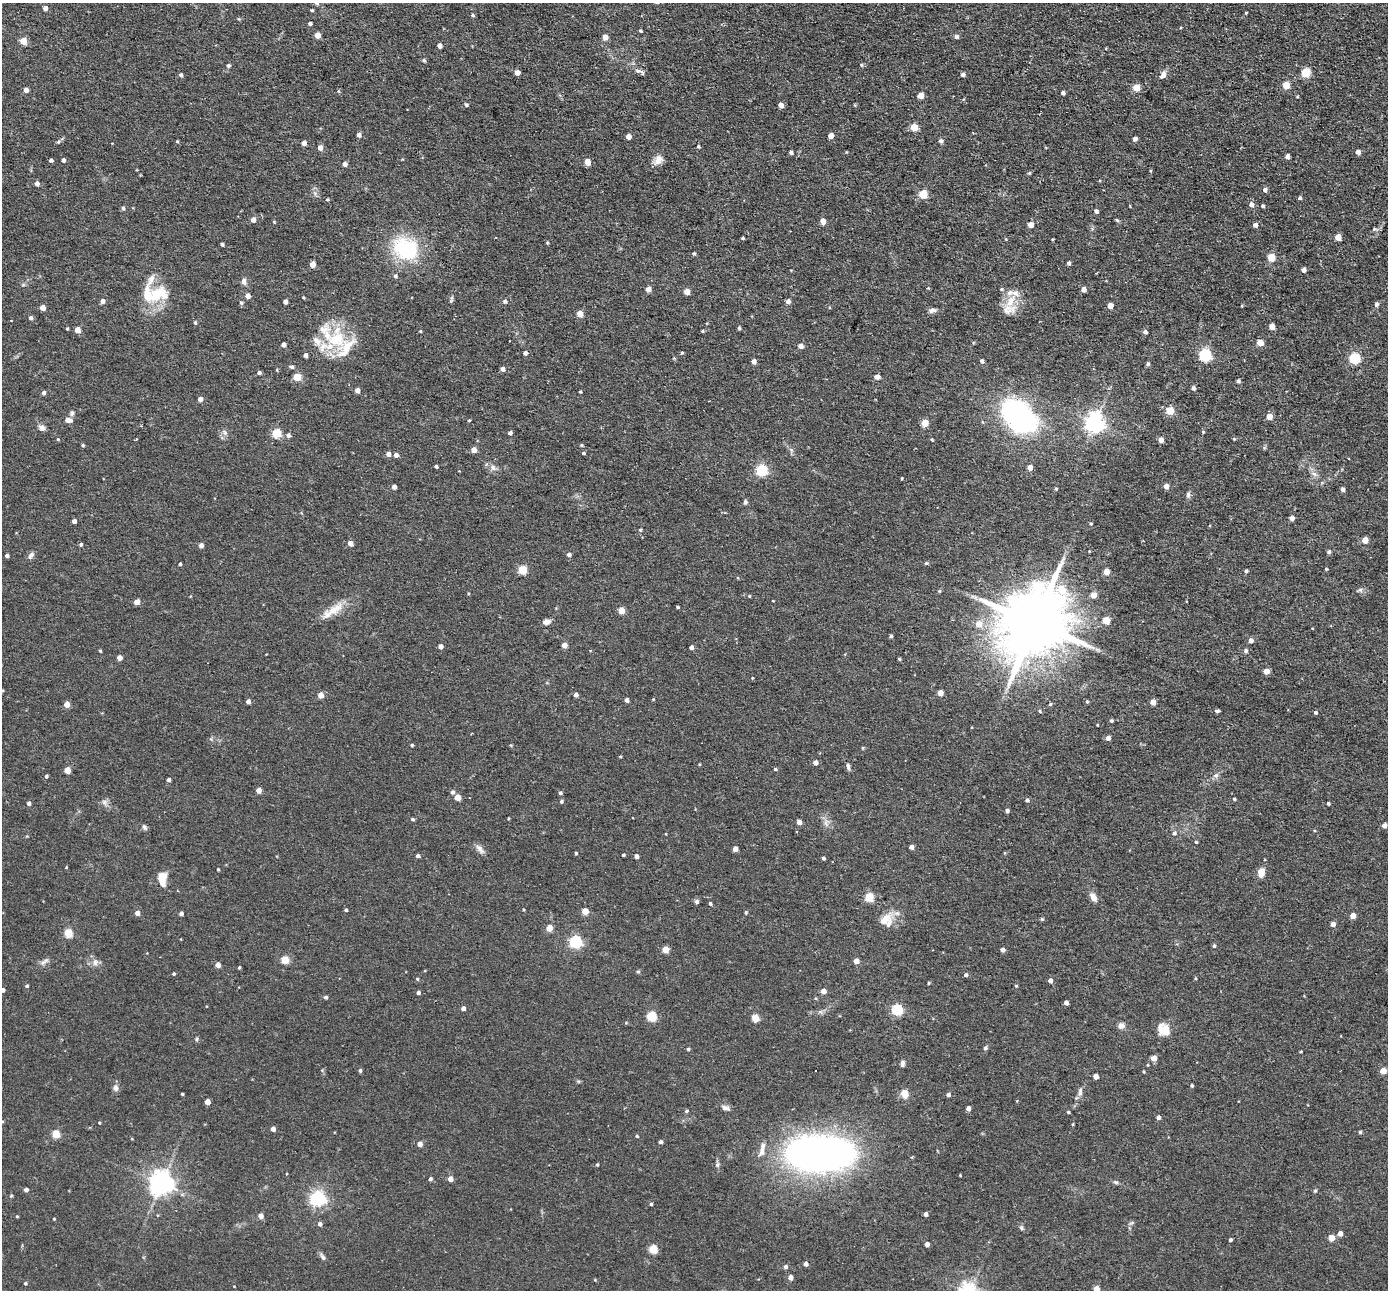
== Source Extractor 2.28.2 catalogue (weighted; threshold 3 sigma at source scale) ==
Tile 10 of 4 x 4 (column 2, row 3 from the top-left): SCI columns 1387-2772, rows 1424-2711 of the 5543 x 5555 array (HDU 1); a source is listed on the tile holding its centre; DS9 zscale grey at full resolution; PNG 1390 x 1292 px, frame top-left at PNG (2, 3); no overlay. Shown black and unused: <1% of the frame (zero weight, under 2 of 3 exposures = <1% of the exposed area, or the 3 px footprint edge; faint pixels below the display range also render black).
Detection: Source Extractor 2.28.2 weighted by HDU 2 'WHT'; one run over the whole footprint, this tile lists its part. Background 0.0581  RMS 0.0075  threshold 0.0338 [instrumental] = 3 sigma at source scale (4.5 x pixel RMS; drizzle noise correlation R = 1.50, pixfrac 1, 0.05/0.05 arcsec/px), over >= 5 px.
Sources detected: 382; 10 inside a brighter listed object's ellipse — not listed separately; the other 372 listed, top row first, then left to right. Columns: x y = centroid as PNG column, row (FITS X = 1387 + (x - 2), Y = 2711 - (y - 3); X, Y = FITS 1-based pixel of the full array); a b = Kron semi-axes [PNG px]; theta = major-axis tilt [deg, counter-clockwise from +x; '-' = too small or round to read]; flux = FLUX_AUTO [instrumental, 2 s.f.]
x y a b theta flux
316 3 9 5 -39 2.2
45 8 4 4 - 2.8
312 10 3 3 - 1
1246 13 3 3 - 0.71
472 15 4 3 - 1.2
310 23 4 3 - 1.7
640 31 3 3 - 1
317 35 4 4 - 8
956 36 6 5 - 2
605 37 5 4 - 5.9
23 41 5 4 - 11
439 46 4 4 - 4.1
424 60 5 4 - 1.3
228 65 5 4 - 2
861 65 5 4 - 1
638 71 10 5 -13 2.7
1306 72 5 5 - 36
517 73 4 4 - 4
963 74 4 4 - 2.7
181 75 5 4 - 1.8
1163 75 11 7 53 3.5
1286 85 5 5 - 17
1136 88 5 5 - 15
26 90 4 4 - 4.2
338 91 6 3 -70 0.7
1063 93 4 4 - 2.3
921 95 4 4 - 8.1
466 105 5 4 - 1.3
781 105 4 4 - 5.4
914 127 5 5 - 20
359 135 5 4 - 2.9
628 136 4 4 - 5.2
831 136 4 4 - 5.7
1135 139 4 4 - 3.5
177 141 4 3 - 0.87
941 141 5 5 - 2.3
58 142 5 4 - 1.1
304 143 4 4 - 4.4
698 146 4 3 - 1.3
320 148 5 4 - 5
791 152 4 4 - 2
846 152 4 2 - 0.52
1358 152 4 4 - 4.8
1287 156 4 4 - 3.3
51 160 4 4 - 1.8
63 160 4 4 - 2.1
658 160 14 10 53 5.8
587 162 5 4 - 11
344 164 4 4 - 3.8
1029 173 5 4 - 1
37 183 5 4 - 3.3
1265 190 5 5 - 2.4
923 194 5 5 - 26
1300 198 4 4 - 1.5
327 200 3 3 - 1.6
1251 204 5 5 - 3.7
1263 206 4 3 - 1.2
123 208 5 4 - 1.6
1096 211 5 4 - 2
253 220 4 4 - 4.9
1117 220 6 4 -44 1
823 221 5 4 - 6
274 222 4 4 - 0.71
1030 225 4 4 - 7.3
1255 225 4 4 - 3.2
1374 229 6 5 - 1.4
1338 237 5 4 - 10
743 238 3 2 - 0.94
1053 239 3 3 - 0.69
547 243 4 3 - 0.91
222 244 3 3 - 1.5
406 249 35 28 -29 50
694 253 4 4 - 1.2
1271 257 5 5 - 20
1069 263 4 3 - 1.6
312 264 5 4 - 8.1
1303 270 4 4 - 3.8
395 276 5 5 - 1.5
244 281 8 6 -80 3.3
928 288 3 3 - 0.88
648 289 4 4 - 5.4
1001 289 5 4 - 1.1
1084 289 4 4 - 4.9
687 292 5 4 - 8.6
157 295 33 20 23 27
247 296 5 5 - 4.9
303 297 3 3 - 0.7
102 301 4 4 - 3
451 301 8 3 47 1
505 301 5 5 - 1.6
788 301 5 4 - 2.5
1010 301 22 11 57 13
285 302 4 4 - 3.2
241 303 5 4 - 1.1
1376 304 5 4 - 2.1
1110 306 4 4 - 7.7
1242 306 4 2 - 0.67
42 307 4 4 - 6.9
932 310 9 6 14 2.9
580 314 5 4 - 11
30 318 5 4 - 2.2
195 322 4 4 - 1.3
1272 326 4 4 - 8.3
67 328 3 3 - 0.94
739 328 4 3 - 1.3
77 330 4 4 - 7.4
420 331 4 3 - 0.63
702 331 4 4 - 0.79
1145 332 4 4 - 2.4
337 339 36 27 80 35
1260 342 5 4 - 12
283 345 4 4 - 3.7
801 346 5 4 - 4.8
525 353 4 4 - 2.1
682 353 3 3 - 1.4
305 355 4 4 - 2.6
1205 355 6 5 - 100
1354 358 5 5 - 66
754 361 4 4 - 3.4
982 361 4 4 - 2.2
1148 364 4 4 - 1.6
292 367 5 4 - 1.4
502 369 4 4 - 3.4
277 370 4 3 - 0.72
259 373 4 4 - 1.8
297 377 5 5 - 22
877 377 5 4 - 5.5
1238 381 4 4 - 1.9
1193 388 5 4 - 2
357 390 4 4 - 4.3
580 392 3 2 - 0.86
43 393 4 4 - 2.4
200 399 4 4 - 4
1170 410 5 5 - 22
72 413 6 5 - 1.6
1269 416 4 4 - 10
1019 417 31 20 -44 180
68 420 8 5 -6 5.4
469 420 3 3 - 1.5
925 423 5 5 - 17
1095 423 7 7 - 400
42 428 9 6 -33 3.1
225 432 9 4 -51 1.8
1203 432 4 4 - 0.81
277 433 5 5 - 36
510 433 4 3 - 2.3
288 435 5 5 - 2
58 439 4 4 - 0.7
932 439 4 3 - 0.89
1234 439 4 4 - 0.8
1161 440 4 4 - 5.2
83 445 4 3 - 0.98
581 445 4 3 - 0.98
474 450 4 4 - 6.3
583 453 4 3 - 1
388 454 4 4 - 4.2
396 455 5 4 - 3
436 466 3 3 - 1.5
1030 467 4 4 - 5.3
493 468 8 6 -59 3
762 470 5 5 - 76
1314 474 9 6 -30 2.8
902 478 3 2 - 0.66
1166 486 4 4 - 5
394 487 4 4 - 3.6
1056 489 4 3 - 0.9
1343 489 4 4 - 2.7
1188 495 9 5 81 1.9
745 502 6 5 - 1.5
1292 518 4 4 - 4.2
74 521 4 4 - 2.6
1091 523 4 4 - 0.89
640 530 4 4 - 0.9
1365 540 4 4 - 10
350 543 4 4 - 6.9
81 544 4 4 - 1.3
201 545 4 4 - 3.8
1329 552 5 4 - 1.5
569 554 4 4 - 2.7
31 555 11 6 51 2.6
7 556 4 3 - 2
926 563 5 4 - 1
180 564 3 3 - 1.4
1326 569 3 3 - 0.73
523 570 5 5 - 32
1246 571 4 4 - 1.6
1106 572 5 4 - 9.9
1360 590 6 5 - 1.7
939 591 4 4 - 0.99
1093 595 4 4 - 9.9
749 596 4 4 - 0.68
773 601 3 2 - 0.55
137 602 5 4 - 5.4
678 607 3 3 - 1
334 610 28 11 37 13
621 610 5 4 - 13
1106 620 5 4 - 18
546 622 8 6 13 4
1035 622 24 16 63 7900
978 624 7 6 - 7.9
1312 628 3 2 - 0.53
891 636 4 3 - 1.3
1251 640 4 4 - 4
564 645 4 4 - 6.3
440 646 4 4 - 4.3
691 647 4 4 - 2.7
100 651 4 3 - 0.78
1246 651 5 4 - 1.9
119 658 4 4 - 5.4
899 659 4 4 - 0.89
1266 671 4 4 - 6.9
752 678 4 3 - 0.6
940 693 4 4 - 8.1
321 695 4 4 - 8.1
576 695 4 4 - 2.7
627 700 4 4 - 3.3
248 701 4 4 - 3.1
1087 701 5 4 - 1
1153 702 4 4 - 8.3
67 704 4 4 - 8.1
1050 704 5 4 - 0.93
1040 711 5 4 - 0.87
1217 711 6 4 1 1.5
1315 712 4 4 - 1.4
1111 721 4 4 - 1.3
1097 725 3 2 - 0.58
1108 738 4 4 - 4.2
412 745 3 3 - 1.1
862 748 5 3 - 0.76
620 756 4 3 - 0.69
815 763 4 4 - 4.3
848 766 9 5 -80 2
775 769 4 3 - 1.1
67 770 4 4 - 12
1216 775 8 6 35 2.5
46 776 4 4 - 1.5
168 780 4 3 - 2.1
259 790 4 4 - 6.6
452 792 5 4 - 2
560 793 4 4 - 1.5
457 797 4 4 - 10
1234 799 3 3 - 0.98
1027 800 4 4 - 1.7
561 801 4 4 - 1.4
104 802 8 6 -64 2.6
29 803 4 4 - 2.2
1328 803 3 3 - 1.2
1007 811 4 4 - 2.1
412 819 5 4 - 1.1
799 822 4 4 - 5.4
826 824 8 5 -55 2.2
1384 825 4 4 - 4.5
144 827 8 5 -57 1.8
1174 833 6 5 - 1.5
1196 842 3 3 - 0.99
911 847 4 4 - 3.6
480 849 14 6 -48 3.8
735 849 4 4 - 6
576 853 3 3 - 0.95
623 855 3 3 - 1.1
418 856 4 4 - 2
636 856 4 4 - 3.2
823 858 3 3 - 1.5
66 867 4 3 - 0.62
218 869 3 2 - 0.84
1261 872 11 7 86 6.9
162 879 15 8 -88 10
869 897 5 5 - 34
1093 897 11 7 -58 5.1
696 901 5 5 - 2.2
710 903 4 4 - 1.4
346 910 4 3 - 1.3
585 911 5 4 - 11
746 912 5 4 - 1
137 913 4 4 - 4.8
181 913 4 4 - 2.2
1353 916 4 4 - 9.1
1042 919 5 4 - 0.96
885 920 23 11 40 9.5
1333 924 4 4 - 4
549 928 4 4 - 13
68 933 5 5 - 30
575 941 5 5 - 110
1214 946 5 4 - 1.2
665 949 4 4 - 13
1002 950 4 4 - 2.7
285 959 5 5 - 23
856 961 4 4 - 7.6
44 962 14 5 32 2.7
95 963 11 8 71 3.6
218 965 4 4 - 5.2
239 967 4 3 - 0.88
638 971 6 4 -1 0.9
174 974 4 4 - 1.1
966 975 5 4 - 1.6
1195 978 4 3 - 0.74
417 979 4 3 - 0.89
1050 981 4 4 - 4.1
929 983 4 3 - 0.84
27 986 4 4 - 1.2
1016 986 4 3 - 0.86
2 990 4 4 - 2.6
823 991 4 4 - 6.3
418 993 4 4 - 2
326 997 4 4 - 1.5
1066 1003 4 4 - 3.4
463 1008 4 4 - 3.3
897 1009 5 5 - 67
652 1016 5 5 - 46
755 1018 5 4 - 19
1121 1025 8 8 - 3.3
1164 1030 13 10 -44 13
197 1039 6 4 89 1
985 1048 6 5 - 1.5
688 1049 3 3 - 1.2
1301 1052 3 2 - 0.77
1154 1058 4 4 - 8
903 1063 8 5 79 2
360 1070 5 4 - 1.4
1383 1071 4 4 - 12
1144 1072 4 3 - 0.79
1096 1076 4 4 - 5.5
1192 1086 3 3 - 1.2
115 1088 8 6 -82 3.2
1080 1092 12 6 85 2.9
904 1093 5 4 - 27
182 1094 3 3 - 0.88
948 1095 5 4 - 2.1
207 1102 4 4 - 7.5
725 1108 10 7 -14 3
968 1108 4 4 - 3.4
687 1111 5 4 - 1.1
1068 1112 3 3 - 0.98
1158 1117 4 4 - 2.9
2 1121 4 4 - 0.82
99 1122 4 2 - 0.66
1073 1124 5 3 - 0.65
273 1129 4 4 - 4.5
1360 1132 4 4 - 1.2
56 1134 5 5 - 24
637 1136 4 3 - 0.86
661 1142 4 4 - 2.2
420 1144 4 4 - 5.1
762 1152 12 8 67 4.6
820 1154 50 25 0 530
597 1165 4 3 - 1.1
960 1175 3 2 - 0.57
430 1179 4 4 - 1.7
450 1179 4 4 - 5.7
1115 1182 8 4 -25 1.5
161 1183 7 7 - 690
26 1189 4 4 - 2.8
1315 1191 5 3 - 1.2
318 1198 6 6 - 220
651 1204 3 3 - 1
926 1214 4 4 - 2.6
17 1216 3 3 - 0.74
261 1216 4 4 - 5.8
54 1219 3 3 - 0.65
320 1224 5 5 - 2.4
1021 1228 6 5 - 1.5
1340 1233 5 4 - 4.5
1331 1238 4 4 - 12
1230 1240 3 3 - 1.5
927 1244 4 4 - 4.3
653 1249 5 5 - 30
323 1257 12 5 -57 2.1
805 1264 4 4 - 3
786 1267 5 5 - 2
790 1277 4 4 - 4.3
25 1283 4 4 - 1.1
1096 1289 4 4 - 13
Isophote crosses this tile's border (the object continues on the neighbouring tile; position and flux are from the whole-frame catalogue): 4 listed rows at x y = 316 3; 2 990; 2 1121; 1096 1289